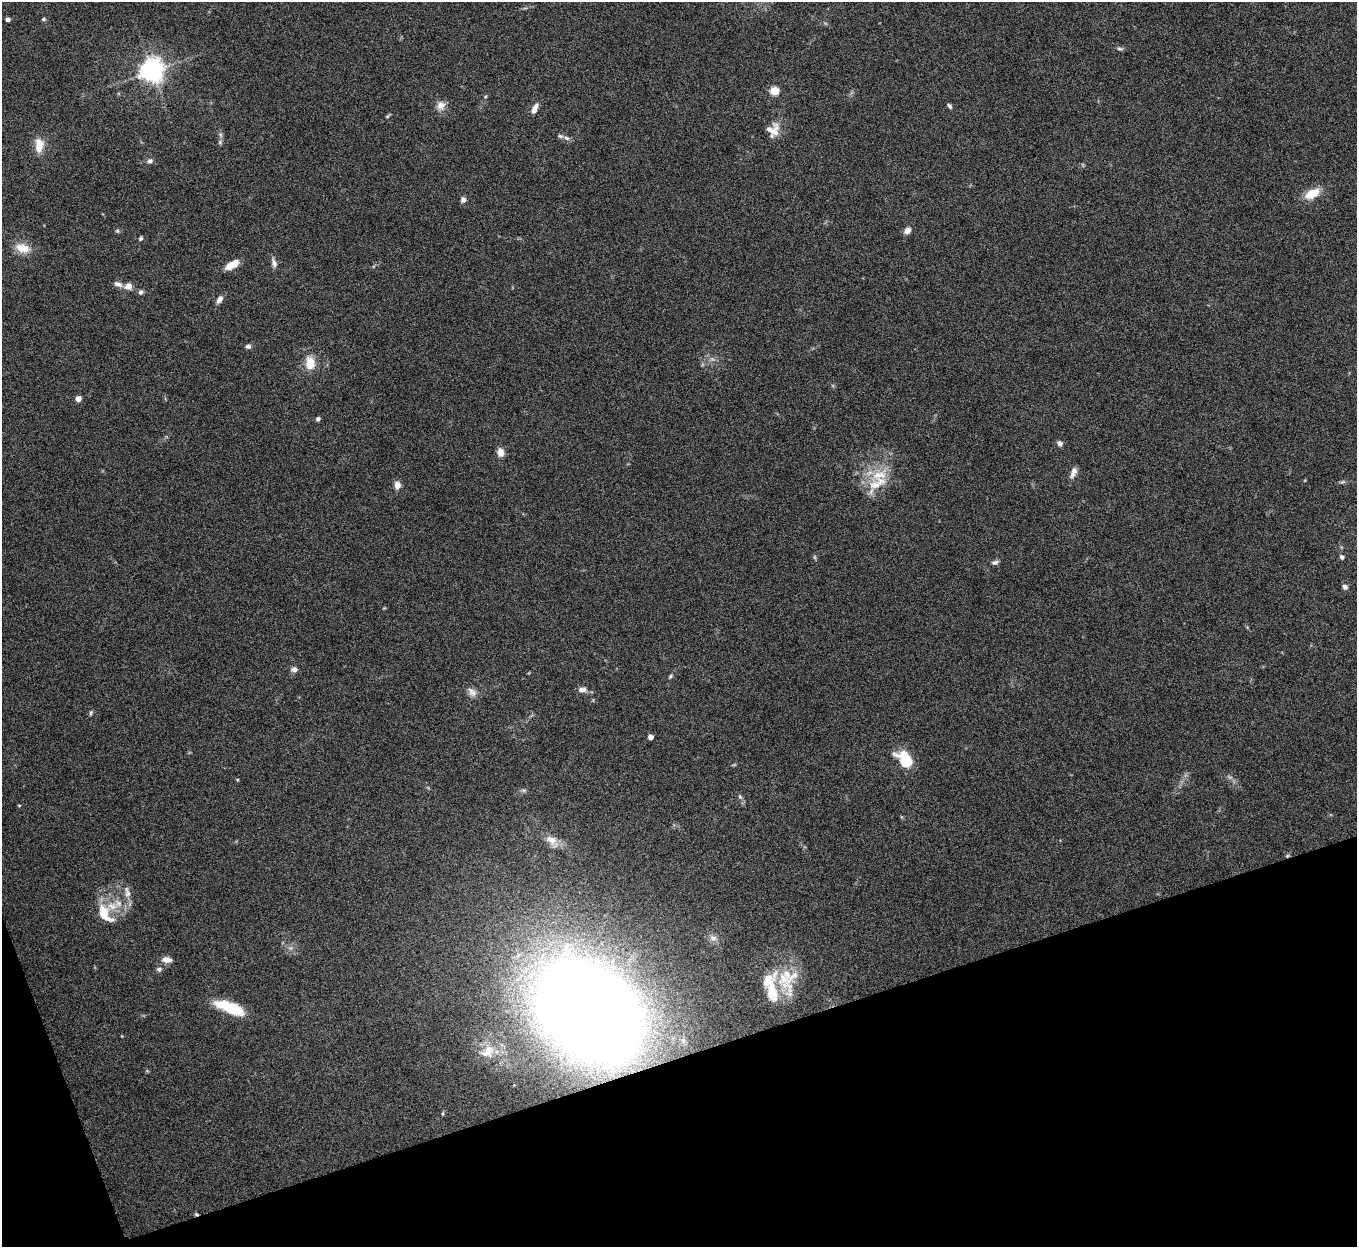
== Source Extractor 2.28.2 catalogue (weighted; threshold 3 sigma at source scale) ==
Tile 14 of 4 x 4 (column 2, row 4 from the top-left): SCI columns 1357-2711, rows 151-1395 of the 5424 x 5404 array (HDU 1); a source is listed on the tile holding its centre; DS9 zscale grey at full resolution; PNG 1359 x 1249 px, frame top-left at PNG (2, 2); no overlay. Shown black and unused: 16% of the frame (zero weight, under 5 of 10 exposures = <1% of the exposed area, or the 3 px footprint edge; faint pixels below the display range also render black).
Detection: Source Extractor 2.28.2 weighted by HDU 2 'WHT'; one run over the whole footprint, this tile lists its part. Background 0.161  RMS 0.0059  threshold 0.0241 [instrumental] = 3 sigma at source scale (4.09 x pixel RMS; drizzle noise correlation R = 1.36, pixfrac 0.8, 0.05/0.05 arcsec/px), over >= 5 px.
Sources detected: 70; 1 too faint to see at this stretch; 1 cosmic-ray / hot-pixel residue — not listed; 7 inside a brighter listed object's ellipse — not listed separately; the other 61 listed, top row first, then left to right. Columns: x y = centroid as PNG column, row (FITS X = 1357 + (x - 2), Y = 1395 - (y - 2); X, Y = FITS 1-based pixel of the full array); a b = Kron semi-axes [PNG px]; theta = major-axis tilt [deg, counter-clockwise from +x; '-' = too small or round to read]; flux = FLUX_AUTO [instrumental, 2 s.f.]
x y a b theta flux
8 19 4 4 - 2.6
43 19 6 4 1 0.87
1120 49 10 4 -5 1.1
152 71 7 7 - 500
774 91 5 5 - 25
485 97 4 4 - 0.64
441 105 12 11 - 4.2
950 106 6 4 -62 1.2
535 109 13 6 64 3.8
387 116 6 4 31 0.74
773 130 17 16 - 7
566 138 9 5 -27 1.7
220 142 6 5 - 1
39 148 14 12 73 6.2
150 161 7 6 - 1.6
1312 194 20 11 27 9.3
463 200 7 6 - 1.9
907 230 8 6 49 3.4
117 231 6 5 - 0.82
140 239 5 5 - 0.87
22 248 20 11 -15 8.3
274 263 10 6 -71 2.5
232 265 16 7 31 7
118 284 11 6 -24 2.5
128 286 9 8 - 3.5
141 292 5 5 - 1.6
219 300 10 6 56 2.5
248 346 7 6 - 1.4
310 363 13 10 89 9
78 399 4 4 - 5.7
318 419 5 4 - 1.3
1060 443 8 6 -74 1.6
500 452 10 7 -83 4
1073 472 15 6 68 3
879 475 25 13 13 13
397 485 7 6 - 4.4
1342 557 4 4 - 1.8
995 562 10 5 12 1.6
1345 587 6 5 - 1.8
294 669 8 6 0 2.2
670 676 6 4 61 0.78
582 690 10 6 4 2.7
472 692 15 9 -45 3.4
91 713 8 4 72 0.9
650 737 4 4 - 3.7
905 760 12 8 -51 31
237 780 4 3 - 0.53
524 790 7 4 17 1
740 797 6 4 -45 0.88
19 805 5 3 - 0.43
551 840 18 11 -34 6.2
127 892 18 8 -75 4.2
105 914 27 14 -57 13
713 938 11 7 -15 2.8
167 960 12 7 -5 3.8
159 969 7 6 - 1.5
783 979 60 15 -64 20
772 992 34 16 -86 15
230 1007 32 10 -21 22
589 1011 64 45 -44 1400
488 1050 16 11 -87 5.7